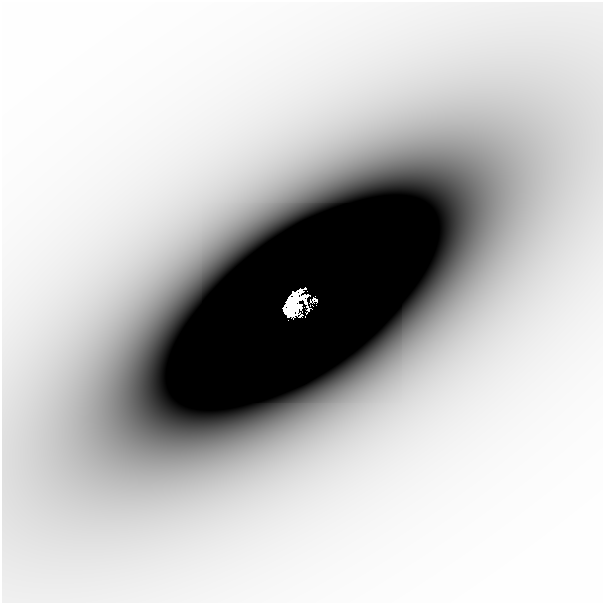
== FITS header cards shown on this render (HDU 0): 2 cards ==
NAXIS1  =                  601
NAXIS2  =                  601

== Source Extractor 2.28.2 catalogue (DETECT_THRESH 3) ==
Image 601 x 601 px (HDU 0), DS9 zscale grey, 1 PNG px = 1 image px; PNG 605 x 605 px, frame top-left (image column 1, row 601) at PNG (2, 2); no overlay
Background -2.71e-05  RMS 7.3e-06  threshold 2.18e-05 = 3 sigma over >= 5 px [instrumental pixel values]
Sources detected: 5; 1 with non-positive FLUX_AUTO (blend fragments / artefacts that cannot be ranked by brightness) is not listed; the other 4 listed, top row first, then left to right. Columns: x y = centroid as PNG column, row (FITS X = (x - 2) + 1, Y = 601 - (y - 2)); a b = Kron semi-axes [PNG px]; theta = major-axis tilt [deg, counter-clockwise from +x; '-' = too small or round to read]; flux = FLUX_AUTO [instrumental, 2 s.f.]
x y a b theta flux
304 299 17 8 -72 0.027
311 301 3 2 - 0.02
298 305 6 4 27 0.83
291 306 21 11 74 2.9
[1 non-positive-flux detection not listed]